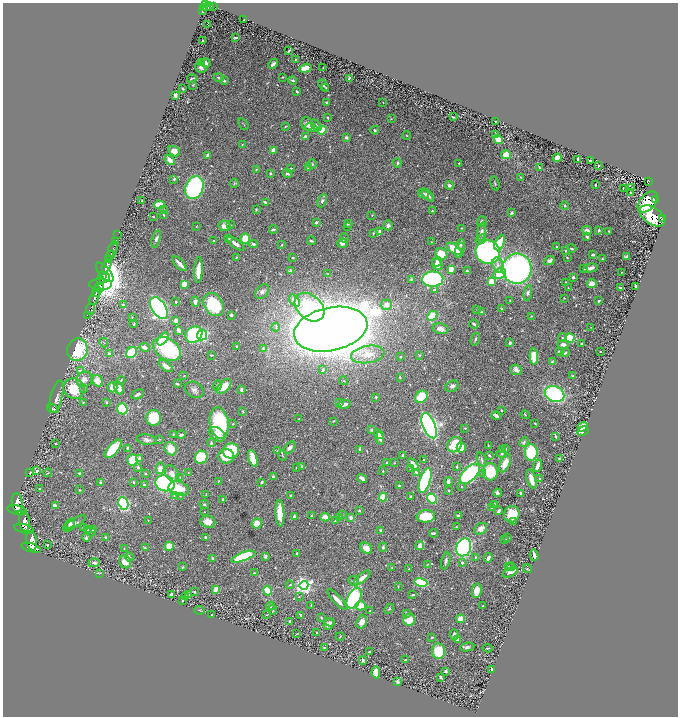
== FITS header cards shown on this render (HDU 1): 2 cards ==
NAXIS1  =                 1351
NAXIS2  =                 1428

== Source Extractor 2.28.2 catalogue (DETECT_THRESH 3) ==
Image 1351 x 1428 px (HDU 1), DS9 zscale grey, zoomed out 1/2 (1 PNG px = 2 x 2 image px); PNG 680 x 718 px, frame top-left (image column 2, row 1427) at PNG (3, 3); each listed source drawn as its Kron ellipse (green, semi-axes under 4 px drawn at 4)
Background 0.966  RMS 0.022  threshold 0.0653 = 3 sigma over >= 5 px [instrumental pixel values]
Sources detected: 645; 34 cannot appear on this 1/2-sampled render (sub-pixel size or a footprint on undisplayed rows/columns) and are neither listed nor drawn; of the other 611, the 500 brightest by FLUX_AUTO listed and drawn (111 fainter detections omitted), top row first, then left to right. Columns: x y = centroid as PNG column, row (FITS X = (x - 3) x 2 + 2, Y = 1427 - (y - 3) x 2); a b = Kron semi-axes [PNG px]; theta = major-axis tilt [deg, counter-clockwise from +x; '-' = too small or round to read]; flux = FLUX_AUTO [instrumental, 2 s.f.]
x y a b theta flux
206 4 3 2 - 660
213 6 2 1 - 36
208 7 5 4 - 960
204 8 2 2 - 310
202 10 4 2 - 260
244 20 2 2 - 3.8
208 24 2 1 - 21
236 38 4 2 - 8.2
203 41 2 2 - 5.1
289 51 3 2 - 4.4
295 59 3 2 - 3.7
202 63 3 3 - 3
206 63 5 3 - 14
273 64 5 3 - 12
201 68 6 4 -34 11
305 68 6 4 18 62
323 68 2 1 - 2.8
219 77 5 3 - 4.9
282 77 3 2 - 3.9
349 78 3 2 - 4.7
192 79 5 1 - 4
293 80 4 3 - 7.3
224 81 4 3 - 9
193 85 3 2 - 3.1
324 85 6 2 -55 7
326 87 3 2 - 3.4
183 89 2 2 - 5
297 91 3 2 - 6.8
175 95 3 2 - 11
327 102 3 2 - 10
383 102 2 2 - 2.7
453 117 4 2 - 4.9
328 118 3 2 - 3.6
391 119 4 2 - 3.1
495 121 2 1 - 2.5
243 124 7 2 -53 3.2
307 124 7 5 -66 25
316 125 6 4 -46 9.3
285 126 4 2 - 2.9
311 127 6 4 -18 18
322 130 4 4 - 88
375 130 4 3 - 5.7
495 134 3 2 - 4.3
407 135 4 2 - 2.9
306 137 3 3 - 30
346 137 2 2 - 29
498 140 5 3 - 90
242 145 2 1 - 2.4
274 150 3 3 - 32
174 151 6 5 - 35
208 155 4 3 - 12
506 155 5 4 - 73
557 158 4 3 - 49
578 159 3 2 - 8.2
170 160 6 3 -49 24
590 160 3 2 - 4.6
397 163 4 3 - 5.4
459 163 2 2 - 4.1
312 164 5 4 - 6.2
598 166 3 2 - 5.4
539 167 3 2 - 6.8
291 168 2 2 - 4.4
308 168 4 3 - 11
256 170 3 2 - 3.4
270 173 3 2 - 5.4
287 173 5 3 - 12
521 177 4 2 - 2.9
174 179 3 3 - 4.1
648 181 4 3 - 160
234 183 4 3 - 5.2
495 183 7 3 -75 5.2
449 185 4 3 - 11
595 185 3 2 - 4.2
194 187 12 8 69 660
623 188 2 1 - 2.7
632 188 2 2 - 3.8
630 193 2 2 - 3.6
423 194 6 4 -31 17
428 195 7 3 -47 21
656 200 3 2 - 120
142 201 2 2 - 16
322 201 7 4 64 11
265 202 4 2 - 9.6
648 202 12 7 48 140
159 205 5 3 - 77
565 206 4 3 - 5.5
256 209 3 2 - 3.5
163 210 3 3 - 3.8
432 211 2 2 - 7.1
511 213 4 3 - 6.4
163 215 3 2 - 3.3
372 215 2 2 - 2.6
652 216 14 8 -34 190
153 217 4 2 - 2.9
663 219 4 2 - 110
316 222 3 3 - 11
482 222 5 5 - 9.6
348 223 4 3 - 6.8
231 225 3 2 - 2.3
388 225 5 5 - 11
224 226 6 5 - 31
348 226 3 3 - 3.4
196 227 3 2 - 3
462 228 2 2 - 3.8
273 229 4 2 - 6.5
587 230 5 4 - 19
599 230 3 3 - 7.9
379 231 2 2 - 22
609 231 3 2 - 3.5
482 232 9 4 80 17
373 233 3 3 - 4.3
118 234 3 1 - 15
587 237 3 3 - 9.6
229 238 3 2 - 4.7
245 238 5 4 - 74
344 238 5 2 - 4.3
156 239 9 4 74 15
481 239 6 3 37 8.2
214 240 3 2 - 2.8
311 241 4 2 - 6.8
115 242 3 1 - 110
431 242 2 2 - 2.5
342 243 5 4 - 19
500 243 8 4 64 71
236 244 10 3 -37 24
253 244 4 4 - 8.8
461 244 5 4 - 12
282 245 3 2 - 3.5
556 246 2 2 - 4.4
572 248 4 2 - 5.4
113 249 8 2 70 620
454 249 8 4 -36 93
460 250 7 4 68 36
566 251 2 2 - 5.6
488 252 12 11 - 1700
441 254 6 5 - 94
593 255 3 2 - 11
110 256 5 2 - 2100
627 256 3 2 - 13
567 257 2 2 - 2.9
236 258 4 2 - 4
293 258 2 2 - 3
603 259 4 3 - 5.1
109 260 3 2 - 1100
550 261 6 4 26 19
437 262 5 4 - 16
179 264 9 3 -46 28
437 265 6 5 - 24
498 265 8 5 -73 17
107 266 7 3 62 5300
590 268 7 3 11 21
451 269 4 3 - 42
517 269 15 14 - 1400
584 269 4 3 - 4.3
198 270 13 3 87 66
290 271 3 2 - 12
467 271 3 2 - 7.7
105 272 12 5 -49 2600
622 272 2 2 - 2.8
328 274 4 3 - 3
499 274 6 5 - 97
103 275 3 2 - 1000
573 277 2 2 - 12
105 278 5 3 - 1200
411 279 3 3 - 5.9
433 279 10 7 2 540
101 281 3 2 - 1600
491 281 3 3 - 150
566 283 2 2 - 4
101 284 11 5 0 1500
184 284 3 3 - 64
592 284 5 4 - 35
636 287 3 2 - 10
99 288 5 2 - 400
568 288 2 2 - 2.6
620 288 3 2 - 5.6
434 290 4 3 - 6.4
96 292 5 2 - 2600
262 292 8 6 51 16
528 293 8 4 80 12
94 298 7 3 65 2500
564 298 3 2 - 2.9
510 300 2 2 - 4.9
295 301 6 4 -52 69
599 301 3 2 - 6.7
176 302 2 2 - 4.1
195 302 5 4 - 13
123 305 3 2 - 7.8
213 305 12 9 -57 200
386 305 5 5 - 35
309 307 17 12 -42 420
159 308 12 7 -57 1300
91 309 5 3 - 240
477 309 3 3 - 3.2
501 309 4 3 - 3.8
481 312 3 3 - 5
87 315 2 1 - 31
231 315 3 2 - 7.3
432 316 6 4 44 92
531 316 3 2 - 3
132 317 3 2 - 2.3
176 321 4 3 - 19
134 324 4 2 - 3.7
474 324 5 3 - 9.9
276 327 4 3 - 5.8
591 327 2 2 - 2.6
331 329 37 21 12 11000
441 329 8 5 -10 26
179 330 4 2 - 24
194 335 9 7 37 340
202 335 5 4 - 280
562 338 4 3 - 4.3
570 338 4 4 - 130
163 339 7 4 55 65
475 339 6 3 70 6.3
104 342 5 3 - 3.8
510 343 3 3 - 11
581 343 2 2 - 3.4
563 345 6 4 -1 17
237 346 2 2 - 4.4
144 347 5 3 - 16
263 348 2 2 - 12
167 349 15 10 -35 410
77 350 11 10 - 250
560 351 4 2 - 5.8
131 352 6 4 44 220
600 352 2 1 - 2.5
109 353 2 2 - 13
565 353 4 3 - 5.1
368 354 17 8 9 65
211 355 2 2 - 3.4
420 355 3 3 - 2.7
401 357 3 2 - 2.4
534 357 8 4 -87 88
552 361 3 2 - 4.1
166 366 8 4 -37 24
323 370 3 3 - 7.6
516 370 6 5 - 19
80 371 3 3 - 11
184 375 2 2 - 3.6
573 376 3 3 - 4.1
400 377 3 2 - 4.4
84 379 8 7 - 25
121 380 4 3 - 3.6
98 381 6 5 - 43
344 381 5 3 - 3.7
177 384 3 3 - 5.2
217 386 5 4 - 7.2
224 386 9 5 44 77
452 386 7 5 26 15
112 387 5 5 - 35
84 388 2 2 - 2.9
119 388 7 4 -74 36
74 389 11 10 - 120
194 390 10 7 -31 18
241 390 3 2 - 15
138 394 7 3 26 11
555 394 10 7 -26 550
56 397 16 6 77 24
376 397 3 2 - 4.5
421 397 7 5 42 170
83 402 3 3 - 3.8
106 402 4 3 - 4
339 402 4 3 - 4.1
344 404 6 2 14 30
53 409 6 3 -16 7.4
122 409 5 5 - 220
501 410 2 2 - 4
243 411 4 3 - 3.6
525 415 5 2 - 2.8
496 416 5 3 - 15
153 418 8 7 - 110
299 419 2 2 - 3
333 421 3 3 - 2.8
219 423 16 9 -80 310
535 423 2 2 - 4.6
233 424 3 2 - 2.3
429 426 13 6 -68 2200
583 427 5 4 - 59
465 428 3 2 - 4.8
371 430 4 4 - 7.7
583 431 6 4 30 22
173 434 3 2 - 2.4
217 434 9 6 -39 29
181 435 5 3 - 10
381 435 3 3 - 10
379 437 8 3 -70 29
556 437 3 2 - 5.2
160 439 4 2 - 2.9
147 440 10 5 -10 15
524 442 5 3 - 7.3
55 443 2 2 - 2.5
211 443 4 3 - 6.7
455 445 8 6 50 120
488 446 2 2 - 2.7
128 448 2 2 - 21
290 448 7 4 46 19
461 448 5 4 - 53
113 449 11 5 50 110
171 449 7 6 - 58
360 449 4 3 - 9.8
505 449 3 3 - 7.3
503 450 4 2 - 2.6
231 451 8 7 - 150
277 451 2 2 - 3.3
531 452 8 6 -86 210
502 454 5 4 - 7.8
282 455 5 2 - 3.4
403 455 3 2 - 4.3
489 455 3 2 - 4.9
226 456 8 7 - 96
201 457 7 6 - 270
139 458 3 3 - 10
253 458 9 4 -73 75
481 459 7 4 -70 9.2
559 459 3 3 - 5.1
132 460 6 5 - 130
423 460 4 2 - 3.8
386 463 3 2 - 3.6
394 463 3 3 - 2.6
505 463 10 5 66 61
413 464 7 3 -55 29
538 466 6 3 73 26
138 467 2 2 - 16
297 467 3 2 - 4.6
301 467 4 2 - 8.9
456 467 3 3 - 4.2
160 468 6 4 79 30
411 469 3 3 - 7.1
37 471 3 2 - 12
383 471 2 2 - 7.4
30 472 2 2 - 2.5
416 472 4 3 - 7.5
490 472 8 7 - 140
48 473 4 2 - 2.3
188 473 3 2 - 2.6
483 473 4 4 - 5.6
80 474 3 2 - 10
145 474 3 2 - 4.3
172 474 9 6 -60 24
470 474 12 6 44 680
180 477 3 3 - 3.8
274 477 4 3 - 13
362 478 5 2 - 20
540 478 2 2 - 5.1
531 479 10 3 -73 52
425 480 13 5 72 500
218 481 3 2 - 3.5
133 482 2 2 - 12
262 482 3 3 - 5.3
448 482 4 3 - 16
101 483 4 2 - 9.5
165 483 10 8 -15 670
144 485 3 3 - 5.1
399 485 3 2 - 6.4
462 486 4 3 - 4.4
39 488 2 2 - 2.5
179 489 10 7 -15 96
79 490 3 2 - 3.5
449 490 2 2 - 4
497 493 4 3 - 13
521 493 3 2 - 21
206 494 4 2 - 3.1
291 495 3 2 - 3.1
174 496 4 4 - 5.9
180 496 3 3 - 3.3
411 496 3 3 - 4.7
383 497 4 3 - 56
432 498 5 4 - 170
223 499 2 2 - 6
17 503 9 5 -83 9500
123 503 6 4 -68 500
204 504 5 4 - 5.7
494 504 3 2 - 5.3
55 505 4 3 - 21
491 507 2 2 - 4.2
17 510 10 4 -13 8700
359 511 3 2 - 4
499 511 3 2 - 13
204 512 2 2 - 2.3
280 513 13 4 -87 88
512 514 8 7 - 97
312 515 2 2 - 7.1
342 515 3 2 - 2.7
294 516 3 2 - 14
426 516 9 6 5 120
458 516 4 3 - 9.3
325 517 4 4 - 36
339 518 3 3 - 14
351 518 3 3 - 17
148 520 3 2 - 2.3
335 521 4 2 - 3.4
24 522 10 5 -81 8000
208 522 7 6 - 44
513 522 3 2 - 4.3
70 523 5 4 - 12
74 523 13 4 29 14
257 524 5 5 - 41
69 526 6 4 42 15
83 527 3 3 - 2.9
456 527 3 2 - 2.8
24 529 10 4 -15 7500
481 529 7 5 34 34
88 530 3 3 - 6.3
93 530 4 2 - 5.6
381 530 2 2 - 27
91 532 5 3 - 4.6
434 533 4 2 - 8.8
86 537 4 4 - 6.4
105 537 3 2 - 6.1
206 537 3 3 - 8
508 538 4 3 - 4.3
505 539 3 2 - 2.3
32 541 10 5 -80 7500
48 545 2 2 - 5.6
169 546 5 4 - 55
420 546 4 4 - 29
383 547 4 3 - 7.2
464 547 9 7 70 740
31 548 10 4 -17 7100
145 548 3 3 - 4.3
366 548 6 5 - 40
124 549 3 2 - 2.4
297 553 3 2 - 6
534 555 6 2 -76 17
265 556 4 3 - 9.9
129 557 4 4 - 11
243 557 12 4 20 220
475 557 3 3 - 4.8
212 558 3 3 - 4
488 558 4 3 - 24
446 561 9 3 76 10
125 562 7 5 -55 54
94 563 5 3 - 14
462 563 4 4 - 8.2
428 564 3 2 - 2.5
508 566 2 2 - 2.8
183 567 4 2 - 3.5
392 567 3 2 - 2.4
511 567 4 3 - 28
409 569 3 3 - 3.2
527 569 4 3 - 3.9
510 572 8 3 22 18
100 573 3 2 - 3.2
254 573 3 2 - 3
362 578 10 3 39 44
354 581 5 5 - 9
421 582 7 4 -13 230
290 585 4 2 - 4.6
304 585 4 4 - 1600
398 586 3 2 - 2.3
216 589 4 3 - 42
477 590 7 4 78 53
267 591 5 3 - 85
194 592 3 3 - 4.2
171 594 3 2 - 9.7
188 595 3 3 - 9.6
413 595 4 2 - 5.5
185 597 3 3 - 3.2
299 597 2 2 - 2.6
354 598 11 6 65 530
182 600 3 2 - 7.5
337 600 13 3 -47 30
311 605 4 2 - 3.2
270 606 4 3 - 7.9
360 606 5 4 - 53
483 606 3 2 - 4
389 609 6 3 46 4.5
199 610 5 3 - 3.7
273 610 5 2 - 4.4
370 611 3 2 - 4.5
406 613 2 2 - 12
212 615 2 2 - 4.3
267 615 2 1 - 2.5
301 615 3 2 - 9.6
321 617 3 2 - 3.7
460 619 4 4 - 40
409 620 6 6 - 49
290 622 3 3 - 12
330 622 5 3 - 8.4
362 622 7 5 70 42
328 624 6 5 - 17
317 633 3 2 - 4.4
297 634 3 2 - 3.5
454 635 5 3 - 14
340 637 4 2 - 3.8
432 637 3 2 - 4.8
457 639 4 3 - 17
324 647 3 3 - 3.2
467 647 7 3 10 9.6
487 648 5 2 - 4.4
369 651 4 2 - 4.2
438 651 7 6 - 130
406 659 3 2 - 5.3
363 660 4 3 - 8.6
492 669 3 2 - 12
446 671 3 3 - 11
376 673 6 3 -80 52
441 677 3 3 - 8.6
398 681 2 2 - 24
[111 fainter detections neither listed nor drawn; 34 sub-pixel or undisplayed-footprint detections neither listed nor drawn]